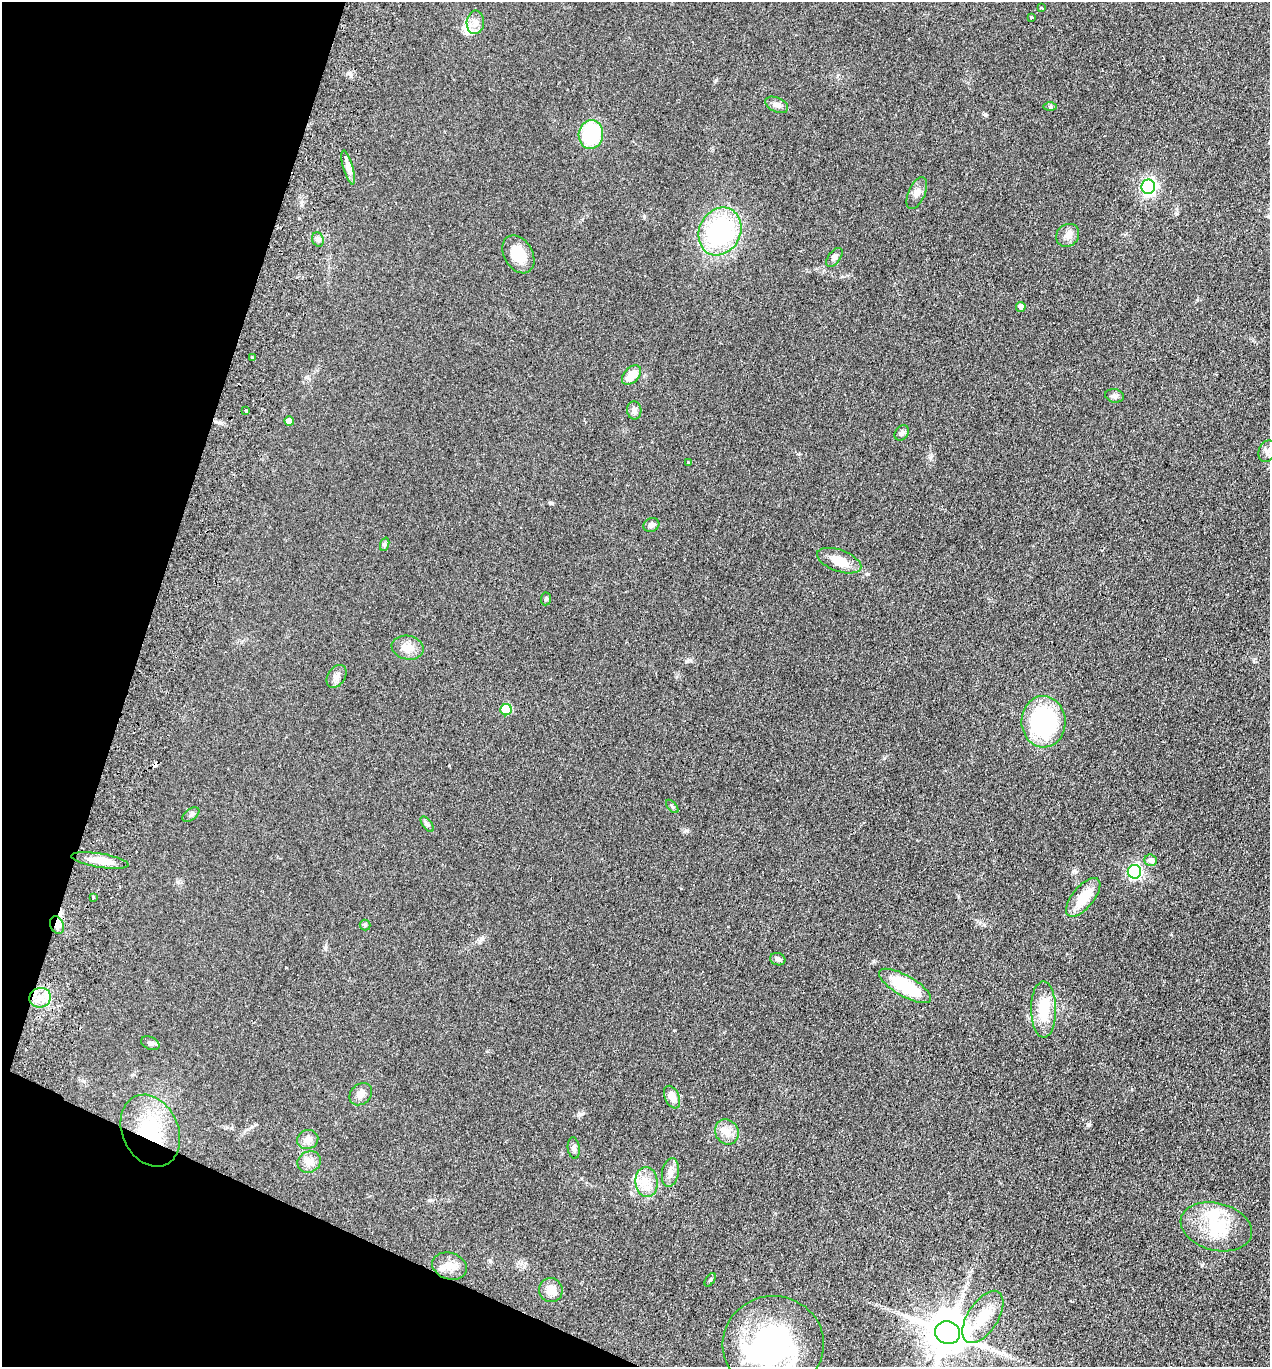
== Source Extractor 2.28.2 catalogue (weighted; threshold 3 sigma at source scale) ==
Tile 9 of 4 x 4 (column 1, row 3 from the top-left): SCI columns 324-1591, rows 1390-2754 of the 5586 x 5508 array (HDU 1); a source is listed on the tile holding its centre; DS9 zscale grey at full resolution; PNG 1272 x 1369 px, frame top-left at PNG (2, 2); each listed source drawn as its Kron ellipse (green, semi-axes under 4 px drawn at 4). Shown black and unused: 16% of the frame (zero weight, under 2 of 3 exposures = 3% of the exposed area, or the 3 px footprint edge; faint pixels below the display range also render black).
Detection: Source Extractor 2.28.2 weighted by HDU 2 'WHT'; one run over the whole footprint, this tile lists its part. Background 0.0768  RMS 0.0083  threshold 0.0373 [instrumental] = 3 sigma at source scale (4.5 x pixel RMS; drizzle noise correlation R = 1.50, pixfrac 1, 0.05/0.05 arcsec/px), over >= 5 px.
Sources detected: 73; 3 inside a brighter object's white glare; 5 cosmic-ray / hot-pixel residue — neither listed nor drawn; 2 inside a brighter listed object's ellipse — not listed separately; the other 63 listed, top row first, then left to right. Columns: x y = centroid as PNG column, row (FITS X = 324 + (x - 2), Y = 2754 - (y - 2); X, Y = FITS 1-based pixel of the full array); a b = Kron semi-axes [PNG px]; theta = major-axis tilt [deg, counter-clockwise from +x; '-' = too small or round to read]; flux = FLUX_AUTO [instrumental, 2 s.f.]
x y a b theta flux
1041 7 3 2 - 1.2
1031 17 3 3 - 2.4
475 22 12 8 86 5.7
777 105 12 7 -24 3.7
1050 107 6 4 1 1.2
591 135 14 12 83 59
348 167 17 5 -74 4.5
1148 187 7 7 - 200
917 193 17 8 66 4.9
720 231 25 20 62 110
1068 235 12 11 - 5.2
318 239 7 5 -70 2.1
518 254 20 14 -60 17
834 257 11 6 53 2.8
1021 307 5 4 - 3.5
253 358 3 3 - 6.5
632 375 11 7 45 11
1114 396 9 6 -11 2.6
634 410 9 7 -84 3.4
246 411 3 3 - 5.5
289 421 5 4 - 5.7
902 433 8 6 53 2.3
1267 451 11 8 66 3.6
688 462 4 3 - 0.62
651 525 8 6 28 3.1
385 544 7 4 72 1.6
839 561 23 11 -19 14
546 599 6 5 - 1.4
408 648 16 12 -11 8.4
337 676 12 8 56 3.9
506 710 6 5 - 35
1043 722 26 22 -88 98
672 806 8 4 -48 1.2
191 815 9 5 37 1.8
427 824 9 4 -54 1.9
100 860 29 7 -9 13
1151 860 6 6 - 4.9
1134 872 7 6 - 160
93 897 4 3 - 2.1
1083 897 23 11 50 20
57 925 9 6 -68 4
365 925 5 5 - 1.1
778 959 8 6 -16 2.6
905 986 29 10 -30 44
40 998 11 9 16 9.7
1044 1009 28 12 -89 24
150 1043 9 6 -24 2.2
361 1094 12 10 44 5
672 1097 12 7 -65 8.1
150 1131 37 28 -65 58
727 1132 13 11 -62 7.4
308 1139 11 9 22 5.6
574 1148 11 6 -82 2.4
309 1162 12 10 27 5.5
670 1173 14 8 80 5.7
647 1182 15 11 -84 9.9
1216 1227 36 23 -14 37
450 1266 18 13 -17 9.5
710 1280 7 3 55 1.1
551 1290 12 11 - 9.3
983 1317 29 15 57 21
948 1333 12 11 - 3000
773 1344 51 48 3 130
Overlapping masked pixels (flux is a lower limit): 2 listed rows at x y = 57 925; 150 1131
Isophote crosses this tile's border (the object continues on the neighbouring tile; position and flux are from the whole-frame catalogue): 1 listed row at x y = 773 1344
Unlisted compact peaks at least as high as the median listed source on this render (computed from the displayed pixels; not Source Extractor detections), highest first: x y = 1088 1125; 551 503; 580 1114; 644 216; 868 574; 930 458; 687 661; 482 938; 985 115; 687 830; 716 80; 325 948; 884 758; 1197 300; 674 1030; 1132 1089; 429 1200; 349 73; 984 925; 798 454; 178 882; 286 968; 1076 872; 306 377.